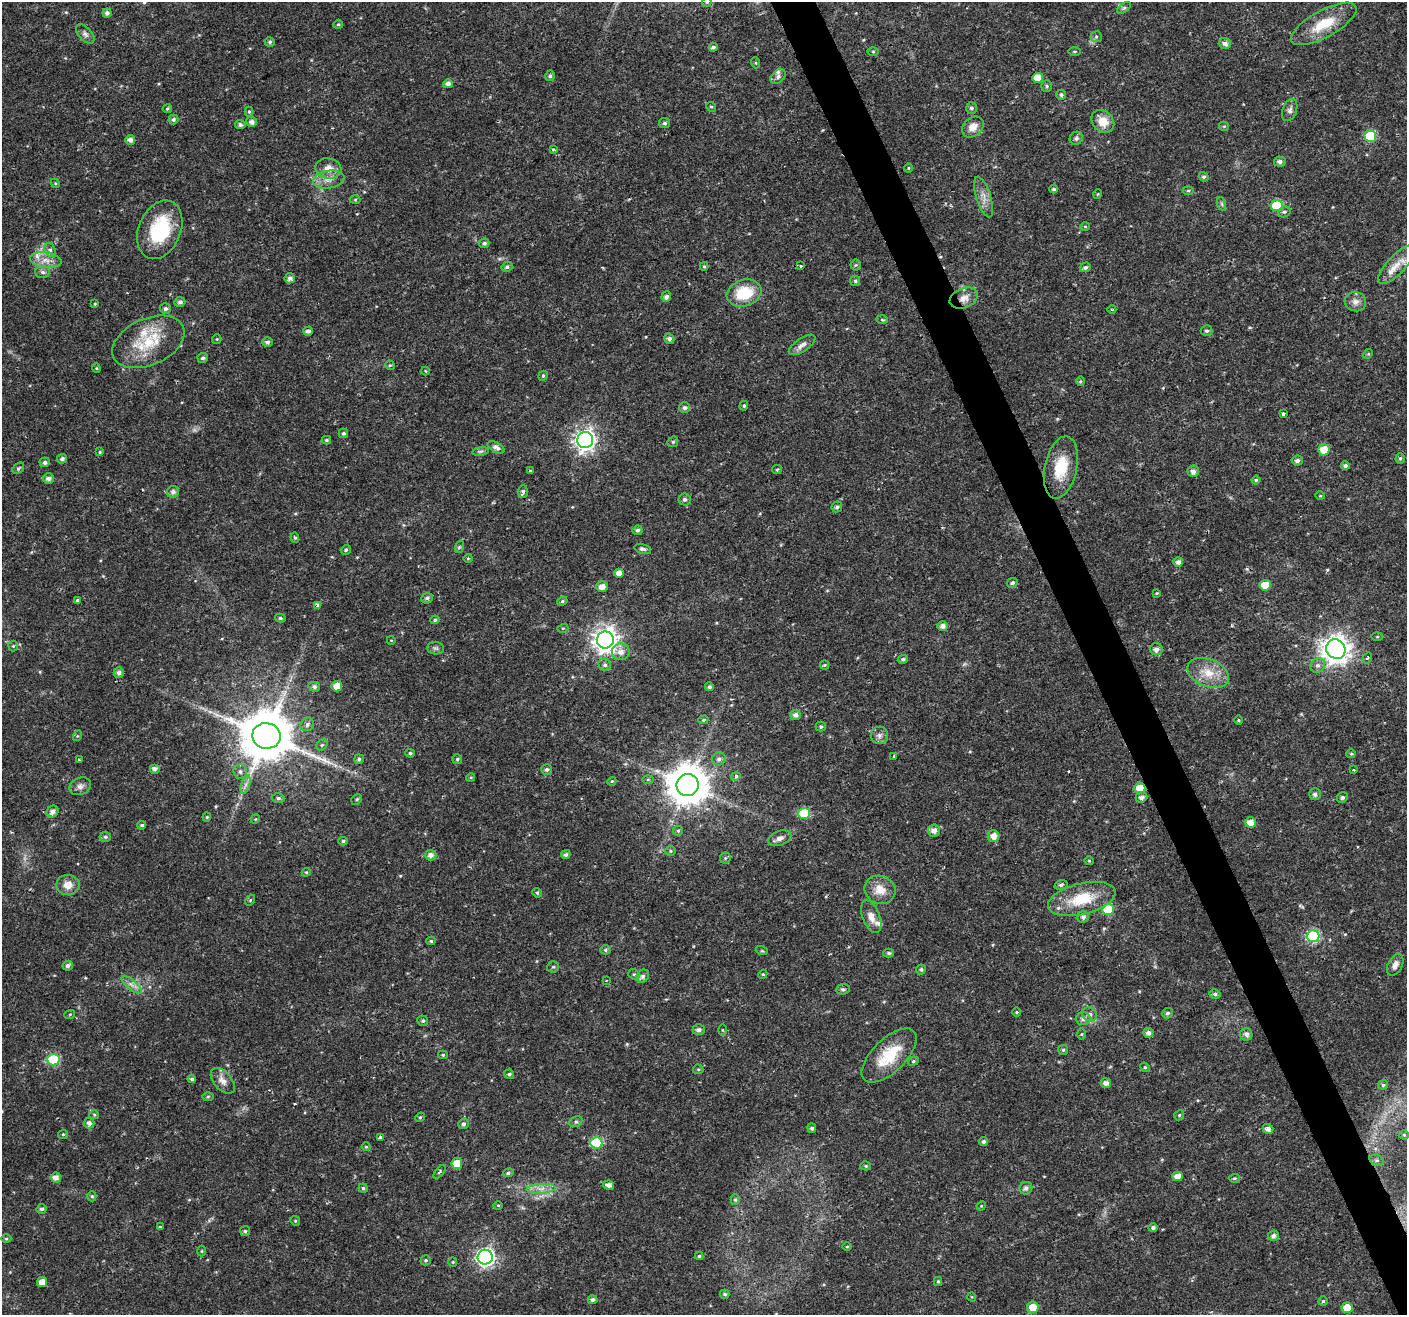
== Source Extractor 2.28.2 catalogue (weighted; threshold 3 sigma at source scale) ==
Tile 6 of 4 x 4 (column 2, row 2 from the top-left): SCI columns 1405-2809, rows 2710-4022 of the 5621 x 5477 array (HDU 1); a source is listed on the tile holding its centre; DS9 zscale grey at full resolution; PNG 1409 x 1317 px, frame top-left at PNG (2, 2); each listed source drawn as its Kron ellipse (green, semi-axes under 4 px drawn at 4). Shown black and unused: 3% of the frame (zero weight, under 2 of 3 exposures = <1% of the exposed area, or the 3 px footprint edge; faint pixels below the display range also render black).
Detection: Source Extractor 2.28.2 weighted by HDU 2 'WHT'; one run over the whole footprint, this tile lists its part. Background 0.0197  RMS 0.0029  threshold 0.013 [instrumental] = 3 sigma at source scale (4.5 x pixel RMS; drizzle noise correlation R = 1.50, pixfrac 1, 0.0396/0.0396 arcsec/px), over >= 5 px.
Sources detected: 309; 1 too faint to see at this stretch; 2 cosmic-ray / hot-pixel residue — neither listed nor drawn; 3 inside a brighter listed object's ellipse — not listed separately; the other 303 listed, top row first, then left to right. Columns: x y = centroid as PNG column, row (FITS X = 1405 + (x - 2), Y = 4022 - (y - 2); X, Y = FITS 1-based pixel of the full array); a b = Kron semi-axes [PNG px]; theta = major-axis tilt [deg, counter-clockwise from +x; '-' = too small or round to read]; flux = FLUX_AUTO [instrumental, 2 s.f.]
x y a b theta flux
707 2 5 5 - 0.36
1124 8 8 4 37 0.52
107 13 4 4 - 0.91
338 24 5 4 - 0.36
1324 24 37 13 29 9.2
85 34 12 6 -48 1.1
1096 37 6 5 - 0.56
270 42 5 4 - 0.48
1225 43 6 5 - 1.3
713 47 4 4 - 0.67
1074 51 6 3 0 0.33
873 52 6 4 0 0.33
756 63 5 3 - 0.25
550 76 5 5 - 0.58
778 77 9 6 42 0.9
1037 78 5 5 - 3.8
448 84 5 4 - 1.2
1047 86 6 5 - 0.51
1061 95 5 5 - 0.57
711 107 5 4 - 0.4
971 108 5 5 - 0.68
167 109 5 4 - 0.35
1290 110 11 7 70 1.2
249 112 5 4 - 0.41
173 119 5 5 - 0.68
1103 121 12 10 -45 4.6
252 122 5 5 - 1.1
665 123 5 5 - 0.59
240 125 5 4 - 0.73
1224 126 5 4 - 0.34
973 127 12 9 41 3.1
1370 136 6 5 - 16
1076 138 7 6 - 0.9
130 140 5 5 - 1.2
553 149 3 3 - 0.46
1280 162 6 5 - 1
328 168 13 10 -8 3.1
908 168 4 4 - 0.31
1204 177 5 4 - 0.57
329 179 16 8 11 2.5
55 183 5 4 - 0.3
1054 189 4 3 - 0.6
1188 191 5 3 - 0.3
1098 194 5 3 - 0.24
984 197 21 7 -73 2.6
355 199 5 3 - 0.29
1222 204 7 4 -71 0.55
1277 205 6 5 - 11
1284 212 6 5 - 0.55
1085 226 5 3 - 0.28
160 230 30 21 67 18
484 243 5 4 - 0.61
50 250 7 5 -60 0.85
46 260 16 8 -8 2.8
856 265 5 5 - 0.38
1397 265 25 9 46 4.4
704 266 4 4 - 0.33
801 266 3 3 - 1.1
507 267 6 5 - 0.63
1085 267 6 4 17 0.74
43 272 7 6 - 0.88
290 278 5 5 - 1
855 281 5 5 - 0.6
744 293 18 13 18 9.5
666 297 5 5 - 0.88
964 298 15 9 22 2.6
180 302 5 5 - 0.83
1355 302 11 9 -14 1.6
95 304 4 3 - 0.29
165 309 5 5 - 0.74
1112 310 4 3 - 0.25
882 320 6 4 -3 0.38
308 331 5 4 - 0.96
1207 331 6 5 - 0.63
217 339 5 4 - 0.34
669 339 5 5 - 0.92
148 342 38 23 24 14
267 342 5 5 - 0.8
802 345 15 6 34 1.7
1368 354 5 4 - 0.34
203 358 5 5 - 0.73
390 365 5 4 - 0.36
96 368 4 4 - 0.3
425 371 4 3 - 0.23
543 376 5 4 - 0.41
1080 381 5 3 - 0.3
744 406 5 4 - 0.4
684 408 5 5 - 0.81
1283 414 3 3 - 1.3
343 433 5 4 - 0.59
326 440 5 4 - 0.41
585 440 8 8 - 160
673 442 6 5 - 0.45
496 447 9 5 -30 1.2
1324 450 5 5 - 6.4
480 451 8 4 9 0.56
100 452 4 3 - 0.29
1400 458 5 4 - 0.55
62 459 5 4 - 0.77
1297 461 6 5 - 0.87
45 462 5 4 - 0.79
1345 466 4 4 - 0.78
1061 467 32 16 78 9.2
18 468 6 4 42 0.49
777 470 5 4 - 0.31
530 471 4 4 - 0.31
1193 471 5 5 - 1.2
48 478 5 5 - 1.3
1256 480 4 4 - 0.39
173 492 6 6 - 0.96
523 492 6 5 - 0.66
1320 496 5 3 - 0.26
684 499 6 6 - 0.83
837 507 5 5 - 0.76
637 530 5 4 - 0.71
295 537 5 4 - 0.42
459 547 6 4 72 0.41
643 549 9 4 -14 0.95
346 550 5 4 - 0.58
468 558 4 4 - 0.3
1178 562 5 5 - 1.2
619 573 4 4 - 2.1
1012 583 6 4 28 0.58
1265 585 5 5 - 4.8
602 587 6 5 - 2.1
1157 593 4 4 - 0.28
427 598 6 5 - 0.8
77 600 3 3 - 1.3
562 601 5 4 - 0.44
317 605 4 3 - 1.4
280 618 5 4 - 0.51
435 620 5 4 - 0.43
943 626 5 5 - 1.4
563 628 5 3 - 0.28
1377 637 5 3 - 0.3
391 640 4 3 - 0.21
605 640 8 8 - 260
13 646 5 5 - 0.37
436 648 8 6 -1 0.72
1156 649 6 6 - 1.4
1336 649 10 9 - 330
621 652 9 8 - 2
1367 658 6 4 57 0.48
903 659 5 4 - 0.61
605 665 6 5 - 0.71
824 665 4 4 - 0.31
1318 665 8 7 - 1.1
119 672 5 5 - 1.2
1208 673 22 13 -22 5.7
337 686 5 5 - 3.5
314 687 5 5 - 0.77
709 687 4 4 - 0.61
795 715 5 5 - 1.3
703 720 5 4 - 0.48
1238 720 5 3 - 0.3
307 724 7 6 - 0.95
821 727 5 5 - 0.46
879 735 9 8 - 1.3
77 736 5 3 - 0.3
266 736 14 13 - 1700
322 745 6 5 - 0.49
410 753 4 4 - 0.53
1351 754 5 4 - 0.37
894 756 3 3 - 0.34
359 759 5 4 - 0.48
457 759 5 5 - 0.47
719 759 7 6 - 0.99
79 760 3 3 - 0.8
154 769 5 5 - 0.97
546 769 5 5 - 0.74
1353 770 3 3 - 0.72
240 772 7 7 - 0.92
736 776 5 4 - 0.6
471 777 4 3 - 0.28
648 779 6 4 0 0.37
612 781 4 3 - 0.28
246 785 9 4 71 1
688 785 11 11 - 850
80 786 11 8 22 1.4
1140 788 5 5 - 6
1315 794 6 6 - 1
1141 797 6 5 - 1
1342 797 5 5 - 0.74
278 798 6 5 - 0.61
357 799 5 5 - 0.46
53 811 6 5 - 1.3
804 813 6 5 - 15
207 817 4 4 - 0.32
255 819 5 4 - 0.28
1250 822 6 5 - 2.3
142 825 4 3 - 0.45
934 830 6 6 - 1.7
678 831 5 5 - 0.41
993 836 6 6 - 2.3
105 837 5 5 - 0.55
780 838 12 7 20 1.3
343 841 5 4 - 0.48
670 851 5 4 - 0.38
431 855 6 5 - 1.5
566 855 5 4 - 0.72
725 858 5 5 - 0.43
1089 861 4 4 - 0.35
306 872 4 4 - 0.34
68 885 11 10 - 2.9
1061 885 7 4 14 0.6
880 890 16 14 -20 4.3
537 893 5 4 - 0.45
1082 899 34 15 13 12
250 900 6 4 61 0.34
1108 909 6 5 - 13
871 917 17 8 -69 2.5
1083 917 6 5 - 1
1313 936 6 6 - 31
431 941 4 4 - 0.41
605 950 5 4 - 0.49
762 951 6 4 -18 0.39
889 953 5 4 - 0.56
1395 965 11 7 62 1.6
68 966 5 4 - 0.93
553 967 6 5 - 0.48
921 969 5 5 - 0.55
634 974 6 5 - 0.49
763 974 4 3 - 0.27
643 976 7 6 - 0.92
606 981 3 2 - 0.19
132 985 12 5 -40 1.4
843 989 7 5 8 0.58
1215 994 5 5 - 0.71
1017 1012 5 3 - 0.3
1167 1013 5 5 - 0.66
70 1014 5 3 - 0.29
1089 1014 8 6 -27 1.2
1083 1018 7 6 - 1.3
423 1021 5 5 - 0.54
699 1030 6 5 - 1.1
722 1030 6 4 -89 0.34
1148 1033 5 5 - 1.2
1082 1034 5 4 - 0.31
1246 1034 6 6 - 1.1
1063 1050 5 5 - 0.45
443 1055 5 4 - 0.37
889 1056 35 16 44 12
53 1060 6 6 - 20
913 1061 5 4 - 0.42
1145 1067 5 4 - 0.37
698 1069 5 4 - 0.37
509 1074 5 4 - 0.53
192 1079 4 4 - 0.62
223 1081 15 8 -49 2.1
1106 1083 5 5 - 1.3
1383 1085 5 4 - 0.48
208 1096 5 3 - 0.36
94 1115 5 4 - 0.36
1179 1115 5 4 - 0.41
420 1117 5 4 - 0.35
576 1122 7 5 27 0.55
89 1123 5 5 - 1.1
463 1124 5 5 - 0.67
812 1128 4 4 - 0.72
1268 1129 5 5 - 1.4
63 1134 5 4 - 0.41
1404 1135 4 4 - 0.35
380 1137 4 3 - 2.7
983 1142 4 4 - 0.72
596 1143 6 6 - 18
366 1147 4 4 - 0.28
1377 1160 7 5 -18 0.67
457 1163 5 5 - 5.4
866 1166 5 4 - 0.44
439 1172 8 3 50 0.39
508 1173 5 4 - 0.57
1177 1176 5 5 - 2
56 1178 5 5 - 1.6
1234 1178 6 4 2 0.43
609 1185 6 4 -10 1.4
363 1188 4 4 - 0.44
1026 1188 6 6 - 1
541 1189 14 5 2 1.8
92 1196 5 4 - 0.43
735 1200 5 4 - 0.44
498 1205 5 3 - 0.27
981 1206 5 4 - 0.27
42 1209 5 5 - 0.71
295 1221 5 4 - 0.39
160 1227 3 3 - 0.3
1153 1228 5 4 - 0.72
245 1231 5 5 - 0.52
1273 1236 5 5 - 1
6 1239 5 3 - 0.31
847 1247 5 3 - 0.3
202 1251 5 3 - 0.28
699 1256 4 4 - 0.35
485 1257 7 7 - 110
426 1260 5 5 - 0.47
453 1262 5 4 - 0.33
938 1281 4 4 - 0.35
42 1282 5 5 - 3
725 1294 5 4 - 0.58
972 1297 4 3 - 0.23
593 1300 5 4 - 0.78
1323 1301 5 4 - 0.4
1033 1307 6 6 - 4
1347 1308 5 5 - 5.4
Overlapping masked pixels (flux is a lower limit): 3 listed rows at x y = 964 298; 1140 788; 889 1056
Isophote crosses this tile's border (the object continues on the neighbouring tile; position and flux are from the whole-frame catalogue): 1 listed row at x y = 707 2